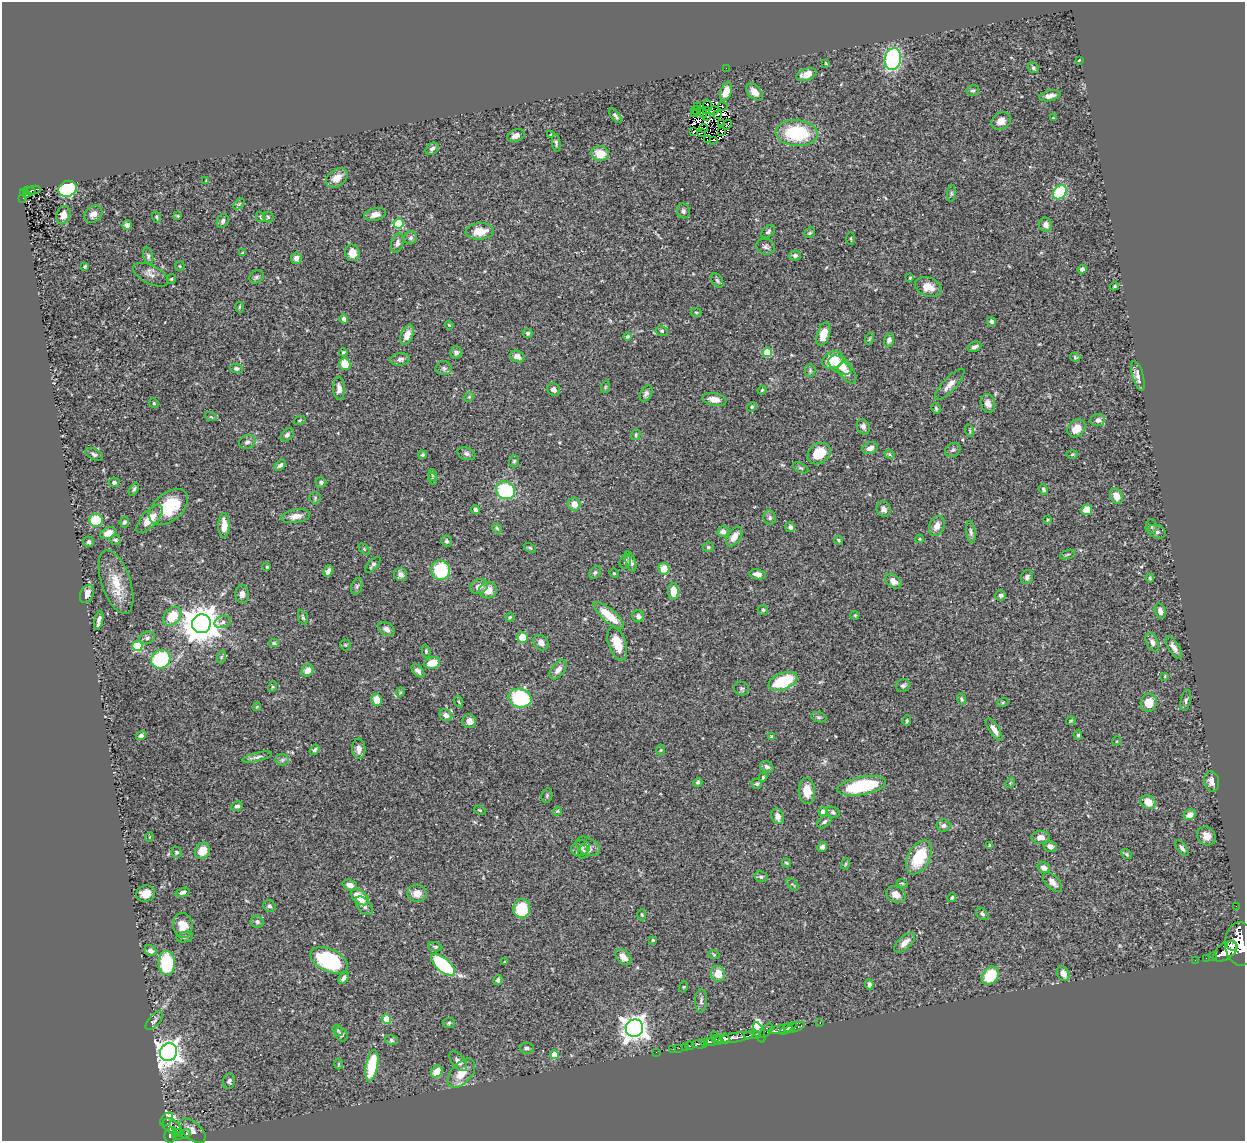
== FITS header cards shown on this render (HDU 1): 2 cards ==
NAXIS1  =                 1243
NAXIS2  =                 1139

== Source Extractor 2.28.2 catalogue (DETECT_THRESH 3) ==
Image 1243 x 1139 px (HDU 1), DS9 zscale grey, 1 PNG px = 1 image px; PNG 1247 x 1143 px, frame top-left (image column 1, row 1139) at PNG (2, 2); each listed source drawn as its Kron ellipse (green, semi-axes under 4 px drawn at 4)
Background 0.435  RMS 0.022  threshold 0.0666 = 3 sigma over >= 5 px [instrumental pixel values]
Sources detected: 387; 5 with non-positive FLUX_AUTO (blend fragments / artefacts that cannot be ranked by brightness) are neither listed nor drawn; the other 382 listed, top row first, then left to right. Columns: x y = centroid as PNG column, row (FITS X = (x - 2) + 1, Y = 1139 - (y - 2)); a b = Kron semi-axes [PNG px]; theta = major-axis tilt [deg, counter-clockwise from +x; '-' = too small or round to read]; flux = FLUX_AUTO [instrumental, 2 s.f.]
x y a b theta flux
893 59 11 8 79 200
1079 60 3 2 - 1.5
826 63 3 2 - 1.5
726 68 2 2 - 47
1033 68 6 5 - 2.8
807 74 10 6 18 16
973 91 6 5 - 2.9
726 92 9 5 70 22
754 92 10 6 -47 12
1050 96 11 5 12 6.9
708 105 6 2 -74 0.29
723 106 4 2 - 0.58
698 107 2 2 - 5.6
707 110 3 2 - 0.66
696 111 5 2 - 0.79
714 111 5 3 - 0.89
702 113 5 2 - 1.3
695 114 2 2 - 0.32
717 114 4 2 - 0.25
616 116 8 4 -52 3.7
707 116 4 2 - 1.5
1053 118 3 3 - 1.1
1001 121 10 8 34 11
721 123 3 2 - 0.68
727 125 5 2 - 1.3
704 128 4 2 - 3.8
693 132 4 2 - 1.1
721 132 4 2 - 2.4
702 133 3 2 - 0.29
797 133 21 13 -4 100
551 135 3 3 - 2.1
516 136 9 6 22 7.4
707 140 4 2 - 1.8
714 140 3 2 - 1.4
556 143 9 4 -83 2.9
432 149 7 5 40 4.9
600 154 9 7 -7 24
337 178 12 8 34 14
206 181 4 3 - 1.4
68 189 9 7 23 110
34 190 7 3 9 34
29 191 7 3 -12 24
24 192 4 3 - 51
1060 192 8 6 48 92
951 193 8 4 83 2.6
27 195 3 2 - 7.6
23 198 2 2 - 4.5
239 204 6 4 45 1.9
683 211 7 6 - 3.9
93 214 10 7 38 8.8
375 214 11 6 13 9.1
63 215 9 7 71 9.9
178 216 3 3 - 1.2
156 217 6 4 -74 1.9
260 217 5 4 - 1.7
268 217 5 5 - 2.2
223 221 7 5 66 3.8
399 223 5 5 - 86
127 225 5 4 - 7.2
1046 225 7 6 - 7.7
480 231 14 8 5 24
768 232 8 5 42 3.4
810 233 6 5 - 2.3
410 238 6 6 - 3.7
851 238 6 3 -90 1.5
397 243 10 6 73 5.6
766 247 9 8 - 4.5
243 252 4 3 - 1.2
352 253 8 7 - 15
148 256 8 5 -76 3.4
795 256 5 5 - 3.7
296 258 6 5 - 6
85 266 4 3 - 2.1
180 266 5 4 - 1.8
1082 269 4 4 - 4.5
151 275 19 9 -27 9.8
256 277 8 6 32 3.3
910 278 3 2 - 1.3
171 279 5 4 - 1.8
717 280 8 5 -58 3.1
1114 286 4 3 - 1.8
928 287 13 9 -17 15
239 307 5 3 - 1.4
696 313 5 3 - 1.6
344 319 5 4 - 3.8
992 321 5 4 - 4.4
449 325 4 3 - 1.5
662 331 6 5 - 2.5
528 333 5 4 - 2.8
823 334 12 6 72 22
407 335 10 6 68 12
628 336 4 4 - 2.5
869 339 6 3 71 1.7
889 340 7 5 75 5.7
974 347 7 4 25 4.5
343 352 4 4 - 2.2
456 352 6 5 - 5.4
767 352 5 4 - 54
517 356 7 5 -27 7
1075 357 5 4 - 1.8
400 359 10 6 9 5.5
833 360 11 8 24 39
345 364 6 5 - 40
840 365 13 8 -31 28
236 368 6 4 -2 3
444 368 8 7 - 4.3
810 370 6 5 - 2.6
847 373 12 7 -54 7.1
1138 376 15 5 -74 10
950 384 20 6 47 10
605 387 6 4 71 1.8
339 388 11 6 -86 7.8
554 390 7 6 - 4.3
762 390 4 4 - 1.7
646 394 8 5 59 4.2
469 397 5 4 - 1.8
714 399 12 6 -11 12
154 403 5 4 - 2
988 404 9 7 -71 8
752 407 5 4 - 1.8
936 408 5 3 - 2.2
211 417 6 4 -18 2.2
299 420 6 3 19 1.4
1098 420 7 6 - 6.1
863 427 8 6 -66 4.9
1076 428 10 8 42 16
970 431 6 4 -72 1.8
287 435 8 5 45 3.9
636 435 5 4 - 2.1
247 442 8 6 26 4.8
870 448 8 5 18 8.7
953 450 8 6 33 3.9
819 453 12 9 37 38
94 454 9 5 -27 3.7
466 454 9 6 -18 4.6
889 454 5 4 - 1.8
1072 454 6 4 2 1.9
422 455 4 3 - 2.4
514 461 6 5 - 2.5
280 465 7 4 41 3.3
801 468 8 4 -26 2.4
432 475 6 4 -86 2.1
432 479 6 3 -73 1.9
114 482 5 4 - 4
321 482 5 5 - 3.2
134 489 7 4 61 3.5
505 490 10 8 -33 130
1044 490 5 4 - 2.8
1116 496 8 6 -66 17
315 498 5 5 - 2.5
574 504 6 6 - 14
169 507 22 14 41 68
475 509 4 3 - 4.2
883 509 8 6 -60 6.1
1087 510 5 5 - 27
296 516 14 6 9 11
770 518 7 6 - 3.7
149 519 17 8 46 28
96 520 7 6 - 45
1048 520 4 3 - 1.6
124 522 5 4 - 3
224 525 12 5 -89 18
937 526 10 7 68 12
1151 526 7 5 87 3.4
790 527 5 4 - 4.9
497 528 5 4 - 1.9
723 532 5 5 - 6.5
971 532 11 4 -82 3.9
1157 532 9 6 -23 4.7
108 533 8 5 24 14
734 537 11 6 55 12
920 539 4 4 - 1.4
116 540 5 5 - 2.6
838 540 4 3 - 2.1
446 541 5 5 - 3
89 542 5 5 - 2.6
708 547 5 4 - 2.3
530 548 6 4 -29 2.1
364 549 6 4 -46 1.7
1068 554 8 3 19 2.1
625 561 7 5 72 3
630 561 10 5 -70 5.2
373 565 10 4 47 3.8
267 567 3 3 - 1.9
664 569 6 5 - 26
441 570 10 9 - 87
328 571 6 4 65 5
595 572 7 5 49 2.9
614 573 5 4 - 1.5
401 574 7 6 - 8
758 574 8 5 -10 7.7
1027 577 7 6 - 4.3
1150 578 4 3 - 1.8
893 581 9 6 -38 9
116 582 33 14 -71 38
357 586 8 5 71 3.1
479 587 9 7 21 9.3
488 590 9 8 - 16
673 591 8 5 -88 21
87 594 10 6 67 12
242 594 9 7 90 6.2
1001 595 5 5 - 3.9
763 610 5 5 - 2
1160 611 8 5 -73 6.9
609 615 19 6 -41 34
855 615 4 4 - 1.6
172 616 10 7 48 36
638 616 6 6 - 5.2
303 617 7 4 -70 2.9
510 617 4 4 - 1.6
99 620 10 3 76 6
223 622 8 6 20 5.4
201 624 9 9 - 3800
386 629 9 6 -29 6.7
522 637 5 5 - 26
147 638 8 6 22 3.9
1152 642 10 6 -66 6.7
274 643 5 4 - 2.3
541 643 8 7 - 8.8
617 644 17 8 -71 26
345 645 5 5 - 2
137 646 5 5 - 81
1174 647 13 5 -57 7.4
426 651 6 4 -81 2.2
221 657 6 4 71 2.3
161 659 10 9 - 100
432 663 8 5 12 24
308 670 6 5 - 11
558 670 11 6 51 8.1
418 671 8 4 -47 4.6
1165 676 4 2 - 1.2
783 681 15 8 21 70
903 686 7 6 - 3.5
272 687 5 3 - 1.6
741 689 7 6 - 3.2
400 692 5 4 - 1.7
520 698 12 9 -16 110
961 699 6 4 -65 2.3
376 700 6 5 - 20
1186 700 10 5 79 3.7
459 702 6 3 -71 1.8
1003 702 6 3 18 1.6
1149 703 9 8 - 24
257 707 4 3 - 1.5
446 715 7 5 -34 7.3
819 717 8 5 -18 2.9
469 721 7 6 - 9.8
907 721 5 4 - 2.2
1071 721 5 3 - 1.3
994 730 13 5 -58 9.8
1078 735 4 4 - 2.4
141 736 5 4 - 4.3
771 737 3 3 - 2.2
1117 741 5 3 - 1.2
359 749 10 6 -87 9.3
315 750 5 4 - 4.2
661 750 5 3 - 1.6
257 757 15 4 13 5.2
282 760 6 6 - 3.4
767 767 7 5 -29 5.1
763 777 4 4 - 1.8
1212 781 10 7 -77 9.8
698 782 5 4 - 2.4
1010 783 6 4 47 1.9
757 784 5 5 - 2.8
862 786 25 9 11 88
807 791 13 8 -87 18
547 795 7 5 76 2.4
1148 802 8 6 -29 24
237 806 6 4 28 4
480 810 6 3 -22 1.4
557 811 5 3 - 1.7
823 812 4 4 - 15
833 812 7 5 -27 3.1
1190 815 6 5 - 9.9
777 816 8 6 -72 9.5
825 822 8 5 40 3.4
943 825 7 6 - 4.8
1206 836 10 8 -47 12
149 837 5 3 - 1.1
1041 837 9 6 0 11
990 845 3 3 - 1.6
588 846 13 8 -29 8.8
1050 846 7 5 -20 7.9
822 847 5 4 - 5.1
580 848 9 7 22 6.5
1182 848 9 4 -55 4.5
202 851 8 7 - 19
583 851 7 5 80 3.1
176 852 6 5 - 2.4
1126 854 6 4 -37 2.1
919 857 18 11 63 56
786 863 5 3 - 1.9
845 864 5 3 - 1.4
1044 868 6 5 - 8.8
761 877 7 5 -12 3.3
1052 882 12 6 -47 8.8
902 883 5 3 - 1.4
792 884 8 4 -44 2
350 885 7 5 -20 8.2
182 892 7 4 17 5.3
417 893 9 8 - 15
146 894 9 8 - 13
896 895 10 8 -26 12
360 897 10 6 -39 31
952 897 4 3 - 2
269 906 6 5 - 3.8
364 906 11 6 -49 6.7
1236 906 2 2 - 3
522 909 9 8 - 51
982 914 7 5 -45 3.7
642 915 6 4 -87 2.1
257 922 6 6 - 4
183 925 12 9 -81 23
185 937 8 5 11 3.2
653 940 4 4 - 1.5
905 943 13 6 43 10
1240 944 21 15 -87 2000
1232 946 5 4 - 370
435 947 7 4 -11 2.3
150 951 6 5 - 6.2
1225 951 13 8 36 1200
714 955 6 3 -20 1.4
623 957 9 6 -46 13
1213 957 3 3 - 47
1206 958 2 2 - 24
329 960 20 11 -26 110
1195 960 2 2 - 7.3
505 962 4 3 - 1.2
167 963 12 8 -89 100
443 965 14 6 -40 140
718 974 8 7 - 20
1063 974 8 5 -61 11
990 976 10 7 48 57
344 978 6 4 55 5.6
498 980 5 4 - 2.7
869 984 5 4 - 4.4
683 987 5 3 - 1.4
701 1001 12 6 86 4.6
386 1019 4 4 - 46
154 1021 11 5 48 4.2
449 1023 6 5 - 2.4
820 1023 2 2 - 6.8
795 1027 10 3 17 240
634 1028 9 8 - 1300
781 1029 12 4 10 310
788 1029 9 4 28 260
338 1030 6 4 -54 2.6
766 1031 8 5 51 76
759 1032 11 5 -69 150
341 1034 7 6 - 3.8
714 1035 2 2 - 6.2
752 1035 8 4 6 140
725 1038 5 4 - 220
735 1038 18 4 10 360
391 1040 6 5 - 2.5
717 1040 5 3 - 170
710 1042 6 3 0 170
704 1043 3 2 - 51
700 1044 7 3 2 110
690 1046 4 3 - 62
685 1047 3 2 - 8.6
527 1048 7 5 -4 3.7
679 1048 3 2 - 3
673 1049 2 2 - 7.5
169 1052 9 8 - 1100
656 1052 2 2 - 3.4
554 1054 4 4 - 21
458 1061 12 6 -50 7.4
338 1064 5 3 - 1.5
372 1066 16 6 79 69
437 1072 6 5 - 24
461 1073 17 10 48 26
229 1081 8 6 76 3.8
167 1119 8 5 47 27
172 1127 10 7 -37 280
173 1131 3 3 - 110
193 1131 15 8 -41 9.2
177 1133 5 2 - 37
186 1134 5 3 - 100
170 1135 7 5 80 230
177 1136 5 2 - 34
At the frame edge (FLAGS 8, measured only in part): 1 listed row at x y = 1240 944
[5 non-positive-flux detections neither listed nor drawn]